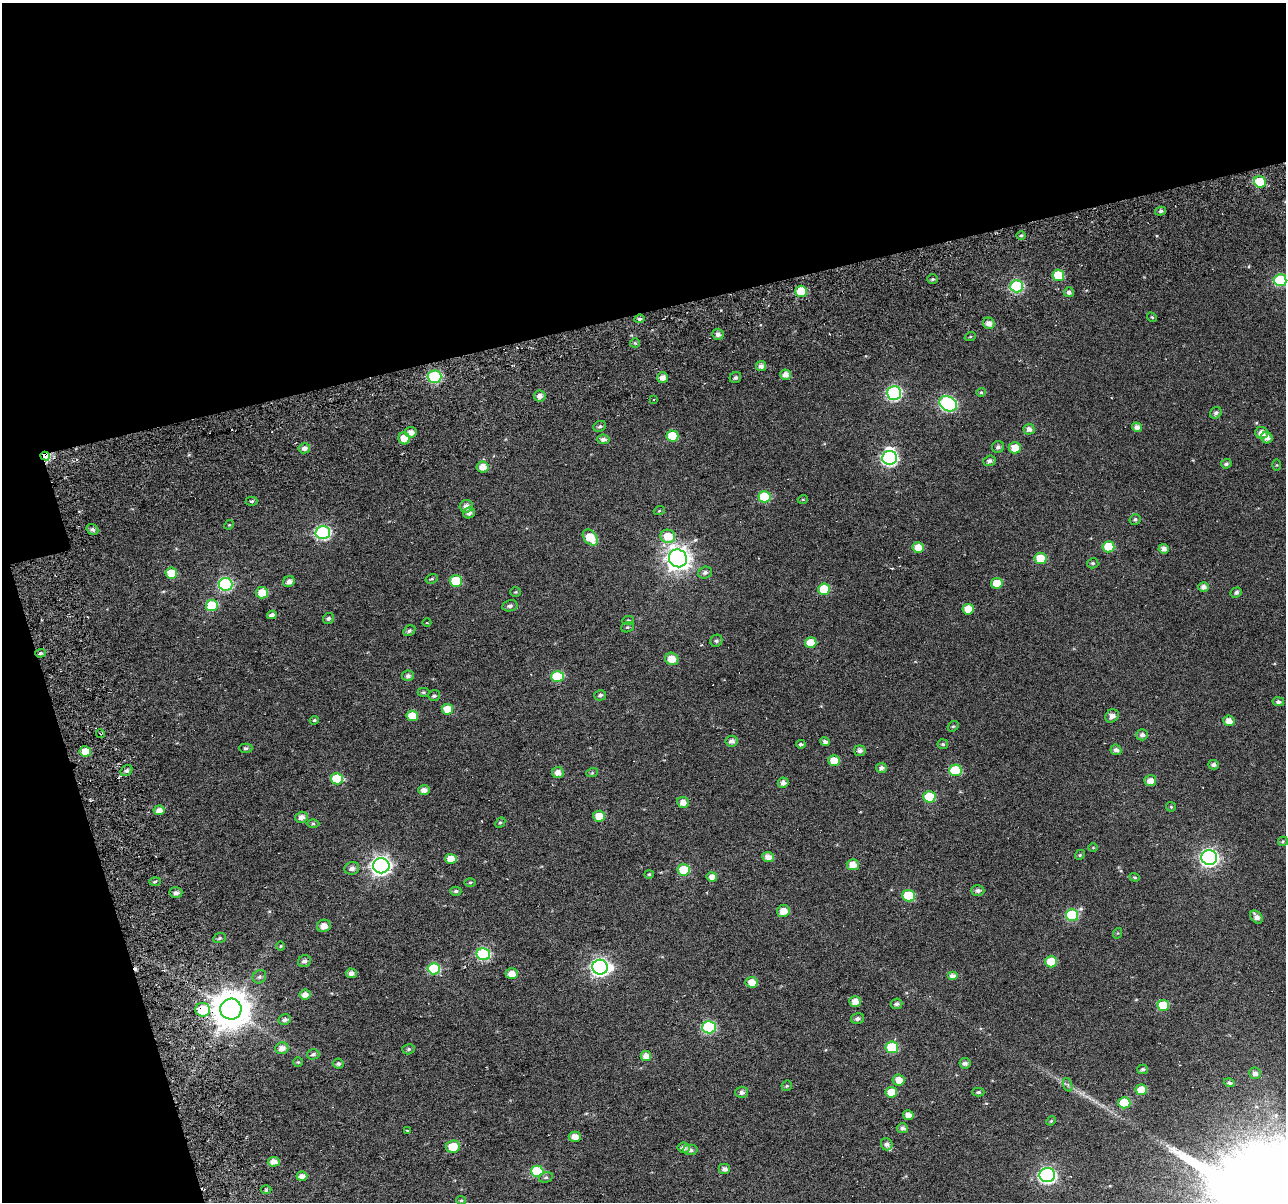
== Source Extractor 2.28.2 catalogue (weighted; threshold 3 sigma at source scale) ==
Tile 1 of 2 x 2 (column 1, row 1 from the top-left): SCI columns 104-1387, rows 1378-2577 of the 2787 x 2720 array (HDU 1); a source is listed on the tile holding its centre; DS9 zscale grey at full resolution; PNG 1288 x 1204 px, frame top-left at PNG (2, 3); each listed source drawn as its Kron ellipse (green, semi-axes under 4 px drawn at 4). Shown black and unused: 31% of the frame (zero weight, under 5 of 10 exposures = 14% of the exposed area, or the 3 px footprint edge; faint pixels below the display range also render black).
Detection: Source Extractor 2.28.2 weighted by HDU 2 'WHT'; one run over the whole footprint, this tile lists its part. Background 0.0438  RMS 0.026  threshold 0.106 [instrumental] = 3 sigma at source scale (4.09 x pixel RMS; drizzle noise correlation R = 1.36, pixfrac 0.8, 0.0396/0.0396 arcsec/px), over >= 5 px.
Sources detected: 215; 2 inside a brighter object's white glare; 3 cosmic-ray / hot-pixel residue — neither listed nor drawn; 1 inside a brighter listed object's ellipse — not listed separately; the other 209 listed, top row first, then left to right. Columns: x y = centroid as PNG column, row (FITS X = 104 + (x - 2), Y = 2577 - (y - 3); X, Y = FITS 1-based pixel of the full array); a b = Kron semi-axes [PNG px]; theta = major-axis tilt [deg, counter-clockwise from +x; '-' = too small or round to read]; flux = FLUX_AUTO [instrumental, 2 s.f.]
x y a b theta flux
1260 182 6 5 - 87
1161 211 5 4 - 4.7
1021 236 5 3 - 2.7
1058 275 6 5 - 65
933 279 5 4 - 3.7
1280 280 6 6 - 170
1017 286 6 6 - 210
801 291 6 5 - 71
1069 292 5 4 - 8.1
1152 317 5 4 - 2.9
639 319 5 4 - 4.9
989 323 6 5 - 14
718 334 5 5 - 11
970 337 6 3 19 1.9
635 343 5 5 - 3.5
761 366 5 5 - 10
786 375 5 5 - 16
435 377 7 6 - 190
663 378 5 5 - 16
735 378 6 5 - 6.1
981 392 5 4 - 2.6
894 393 7 7 - 350
540 396 6 5 - 13
654 399 4 3 - 1.6
948 404 9 7 -29 410
1216 413 6 5 - 6.9
600 426 6 5 - 5
1137 427 5 4 - 12
1029 429 5 5 - 10
411 432 6 5 - 14
1261 433 6 6 - 15
672 436 6 5 - 67
404 438 6 6 - 32
1267 438 6 5 - 13
603 439 6 5 - 8.7
998 447 6 6 - 7
304 448 6 5 - 9.8
1015 448 6 5 - 29
45 456 5 4 - 220
890 458 7 7 - 480
989 461 6 5 - 6.9
1226 464 5 4 - 5
1277 465 5 3 - 2
483 467 6 5 - 21
765 497 6 5 - 100
803 499 5 3 - 2.3
252 501 6 4 1 4.1
466 506 6 6 - 14
659 511 5 3 - 2.1
469 513 6 5 - 7.9
1135 519 5 5 - 4.4
229 525 5 4 - 2.3
92 529 6 5 - 6.3
323 532 7 6 - 350
668 536 7 6 - 46
590 537 9 6 -51 51
1108 547 6 5 - 62
918 548 6 5 - 29
1164 549 5 4 - 13
678 558 9 8 - 1900
1040 558 6 5 - 54
1093 563 5 5 - 4
171 573 6 5 - 46
705 573 7 6 - 6.4
432 579 6 4 19 3.2
456 581 6 5 - 85
289 582 6 5 - 13
997 583 6 5 - 40
226 584 7 6 - 280
1204 587 5 4 - 12
824 589 6 5 - 73
516 592 5 4 - 2.4
1236 592 6 5 - 6.2
262 593 6 6 - 33
212 605 6 5 - 89
510 606 8 5 11 6.7
968 609 5 5 - 36
272 615 5 4 - 9.8
328 618 6 5 - 5
628 620 6 4 6 3.4
427 623 4 3 - 1.5
627 627 6 5 - 3.7
409 631 6 4 29 5.5
716 641 6 5 - 5.4
811 643 5 5 - 37
41 653 5 4 - 4.8
672 659 7 6 - 30
408 676 6 5 - 6.8
557 676 6 5 - 110
423 692 6 4 0 3.6
600 695 6 5 - 4.9
434 696 6 5 - 4.6
1278 702 6 4 -11 6.8
447 709 5 5 - 33
412 716 6 5 - 33
1112 716 7 6 - 13
314 720 4 3 - 2.7
1229 721 5 5 - 19
953 726 6 5 - 3.6
100 734 4 2 - 2.4
1142 735 6 5 - 7.9
732 741 6 5 - 9.9
825 742 5 4 - 7.2
801 744 5 4 - 4.8
943 744 5 5 - 3.7
246 748 7 4 0 4.3
1116 750 5 5 - 9.5
85 751 5 5 - 32
860 751 6 5 - 8.9
834 761 6 5 - 29
1213 765 5 5 - 6.5
881 768 5 5 - 8.7
955 770 6 5 - 94
126 771 6 5 - 6.3
558 772 6 5 - 14
592 773 6 3 19 2.9
337 779 6 5 - 100
1150 781 6 5 - 16
783 783 5 5 - 11
424 790 6 4 -4 10
929 797 6 5 - 92
683 803 6 5 - 17
1171 807 5 4 - 2.7
159 810 5 5 - 15
599 816 6 5 - 32
301 817 6 5 - 14
500 822 6 4 46 3.7
313 824 6 4 0 3.2
1283 841 5 4 - 3
1093 847 5 3 - 1.9
1080 855 5 4 - 3.2
768 857 6 5 - 17
1209 857 8 7 - 730
451 859 5 5 - 29
853 865 6 5 - 27
381 866 8 7 - 1000
352 868 7 6 - 9.2
684 870 6 5 - 82
649 874 4 4 - 2.7
712 877 5 4 - 15
1135 877 5 4 - 2.9
155 881 5 3 - 3.3
470 882 6 4 1 3.1
456 891 5 4 - 5.3
978 891 6 5 - 7.7
176 893 6 5 - 9
909 896 6 6 - 99
783 911 6 6 - 24
1072 915 6 6 - 140
1256 917 7 5 -50 11
324 926 7 6 - 17
1118 933 5 3 - 2.1
219 938 6 5 - 3.5
281 946 5 3 - 2
483 954 7 6 - 230
305 961 7 6 - 8.1
1051 962 6 5 - 68
600 967 7 7 - 750
434 969 6 6 - 140
351 973 5 5 - 11
512 974 6 5 - 21
953 976 5 4 - 14
259 977 7 6 - 5.4
752 982 6 5 - 26
305 995 5 5 - 15
855 1001 6 5 - 19
897 1004 6 5 - 7.2
1163 1005 6 5 - 74
231 1009 10 10 - 6000
203 1010 7 6 - 77
857 1018 6 5 - 7.2
285 1020 6 5 - 8.1
709 1027 6 6 - 220
892 1047 6 6 - 120
282 1048 6 6 - 17
409 1049 6 5 - 4.4
313 1054 6 5 - 5.2
646 1056 5 5 - 16
298 1062 5 5 - 2.9
965 1063 5 5 - 8.5
338 1064 5 5 - 5.3
1143 1069 5 5 - 5.6
1255 1073 6 6 - 9.2
899 1080 6 5 - 22
1229 1083 5 4 - 4.8
1068 1085 7 4 -71 4.4
787 1086 5 4 - 3.1
1141 1090 5 5 - 38
741 1092 6 5 - 8
891 1092 6 5 - 38
978 1092 6 4 0 4.1
1124 1103 6 5 - 87
908 1115 5 5 - 16
1051 1121 5 4 - 2.8
902 1128 5 5 - 7.1
407 1131 3 2 - 1.8
575 1137 6 5 - 17
887 1144 6 5 - 8.2
453 1147 7 6 - 45
684 1148 6 5 - 9.9
690 1150 7 5 -1 7
274 1162 6 5 - 16
725 1169 6 5 - 9.3
537 1171 6 6 - 120
1047 1175 8 7 - 570
302 1176 5 4 - 15
546 1177 7 5 15 4.7
266 1190 5 3 - 2.4
461 1200 5 4 - 2.9
Overlapping masked pixels (flux is a lower limit): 4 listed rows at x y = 45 456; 41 653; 231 1009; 203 1010
Isophote crosses this tile's border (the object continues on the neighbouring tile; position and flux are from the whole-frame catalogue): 1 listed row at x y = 1280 280